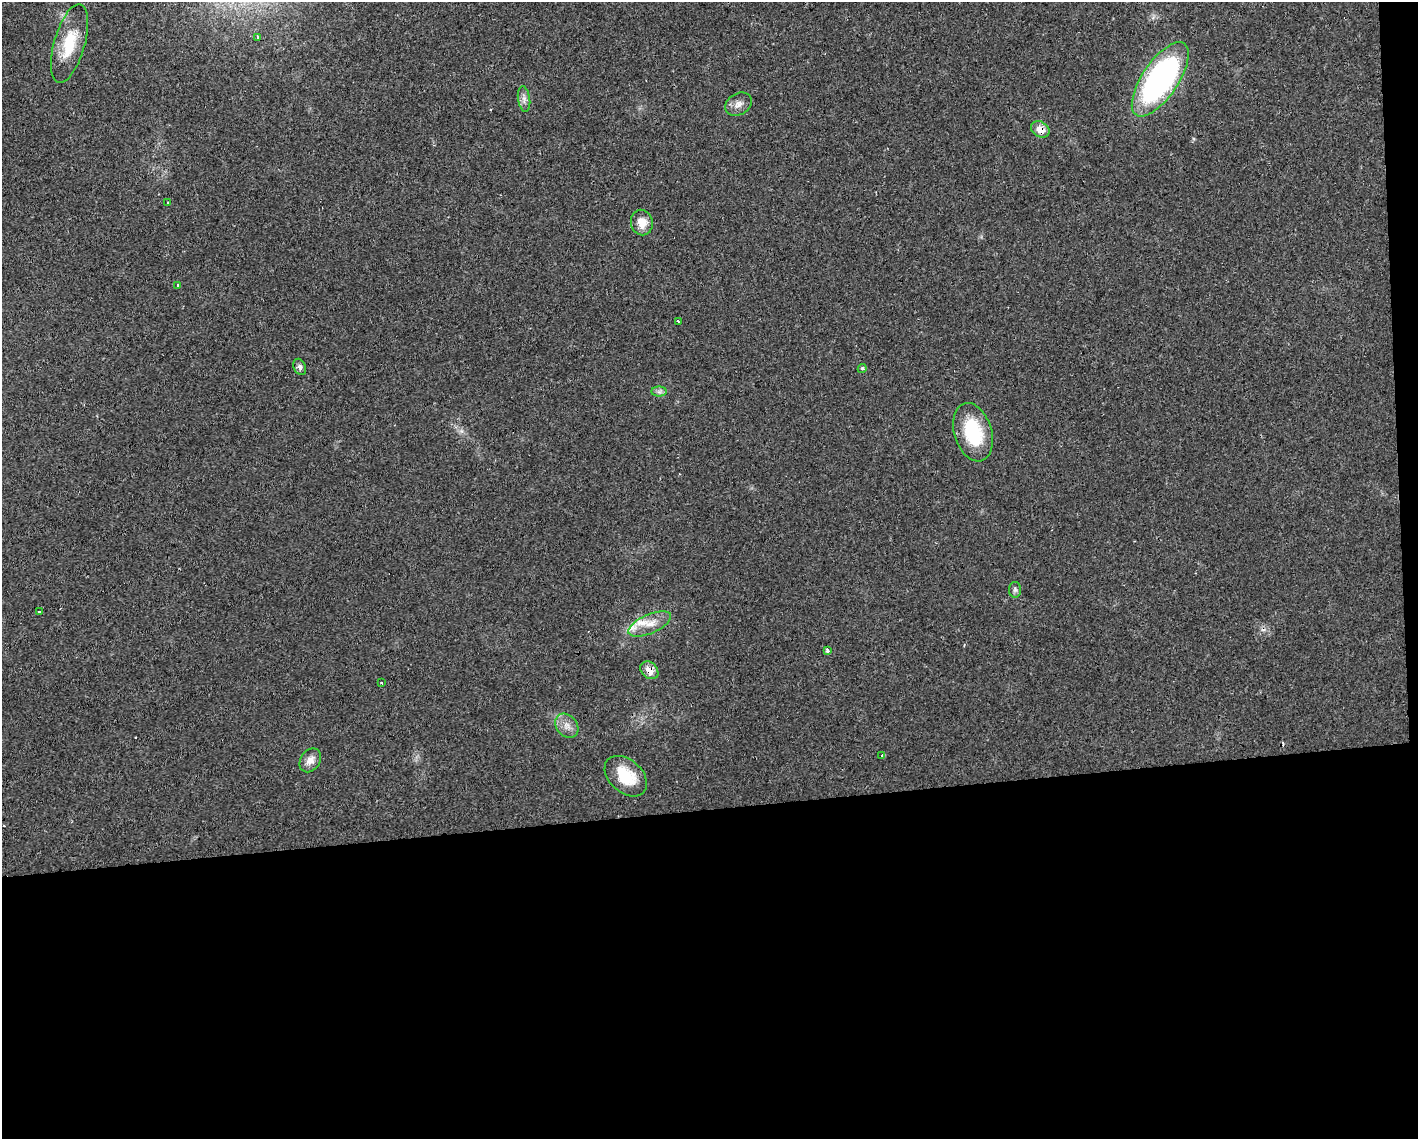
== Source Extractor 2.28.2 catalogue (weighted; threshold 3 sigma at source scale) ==
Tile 12 of 3 x 4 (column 3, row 4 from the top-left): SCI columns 2879-4294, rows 1-1137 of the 4298 x 4548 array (HDU 1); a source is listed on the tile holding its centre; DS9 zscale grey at full resolution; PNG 1420 x 1141 px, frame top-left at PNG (2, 2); each listed source drawn as its Kron ellipse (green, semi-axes under 4 px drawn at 4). Shown black and unused: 30% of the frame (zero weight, under 2 of 3 exposures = <1% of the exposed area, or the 3 px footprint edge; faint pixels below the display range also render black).
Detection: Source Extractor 2.28.2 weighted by HDU 2 'WHT'; one run over the whole footprint, this tile lists its part. Background 0.0253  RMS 0.0033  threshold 0.0147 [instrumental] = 3 sigma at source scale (4.5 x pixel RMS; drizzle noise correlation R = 1.50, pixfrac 1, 0.0396/0.0396 arcsec/px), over >= 5 px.
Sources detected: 29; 3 cosmic-ray / hot-pixel residue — neither listed nor drawn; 2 inside a brighter listed object's ellipse — not listed separately; the other 24 listed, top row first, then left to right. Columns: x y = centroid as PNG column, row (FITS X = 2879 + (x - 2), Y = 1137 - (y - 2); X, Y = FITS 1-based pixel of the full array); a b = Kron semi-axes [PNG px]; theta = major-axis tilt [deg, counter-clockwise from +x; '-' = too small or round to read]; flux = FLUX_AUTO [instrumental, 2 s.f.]
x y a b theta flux
257 37 4 3 - 1.9
69 44 40 15 74 12
1160 79 43 18 56 92
524 99 13 6 -82 1.5
738 104 14 10 30 2.3
1040 129 10 7 -30 3.7
168 203 4 2 - 0.29
642 222 13 11 -79 4.1
178 285 3 2 - 0.43
678 322 3 2 - 0.76
300 367 8 6 -66 1
862 369 5 3 - 0.52
659 392 7 5 0 1
973 432 30 18 -73 19
1015 590 8 6 90 0.78
39 612 3 2 - 0.41
650 624 23 9 24 4.5
827 651 4 3 - 1.8
649 670 10 7 -44 4.2
382 682 3 3 - 1.4
567 726 13 10 -49 2.7
882 756 3 3 - 1.5
310 760 13 10 55 2.5
626 776 24 16 -42 11
Overlapping masked pixels (flux is a lower limit): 2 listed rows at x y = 1040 129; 649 670